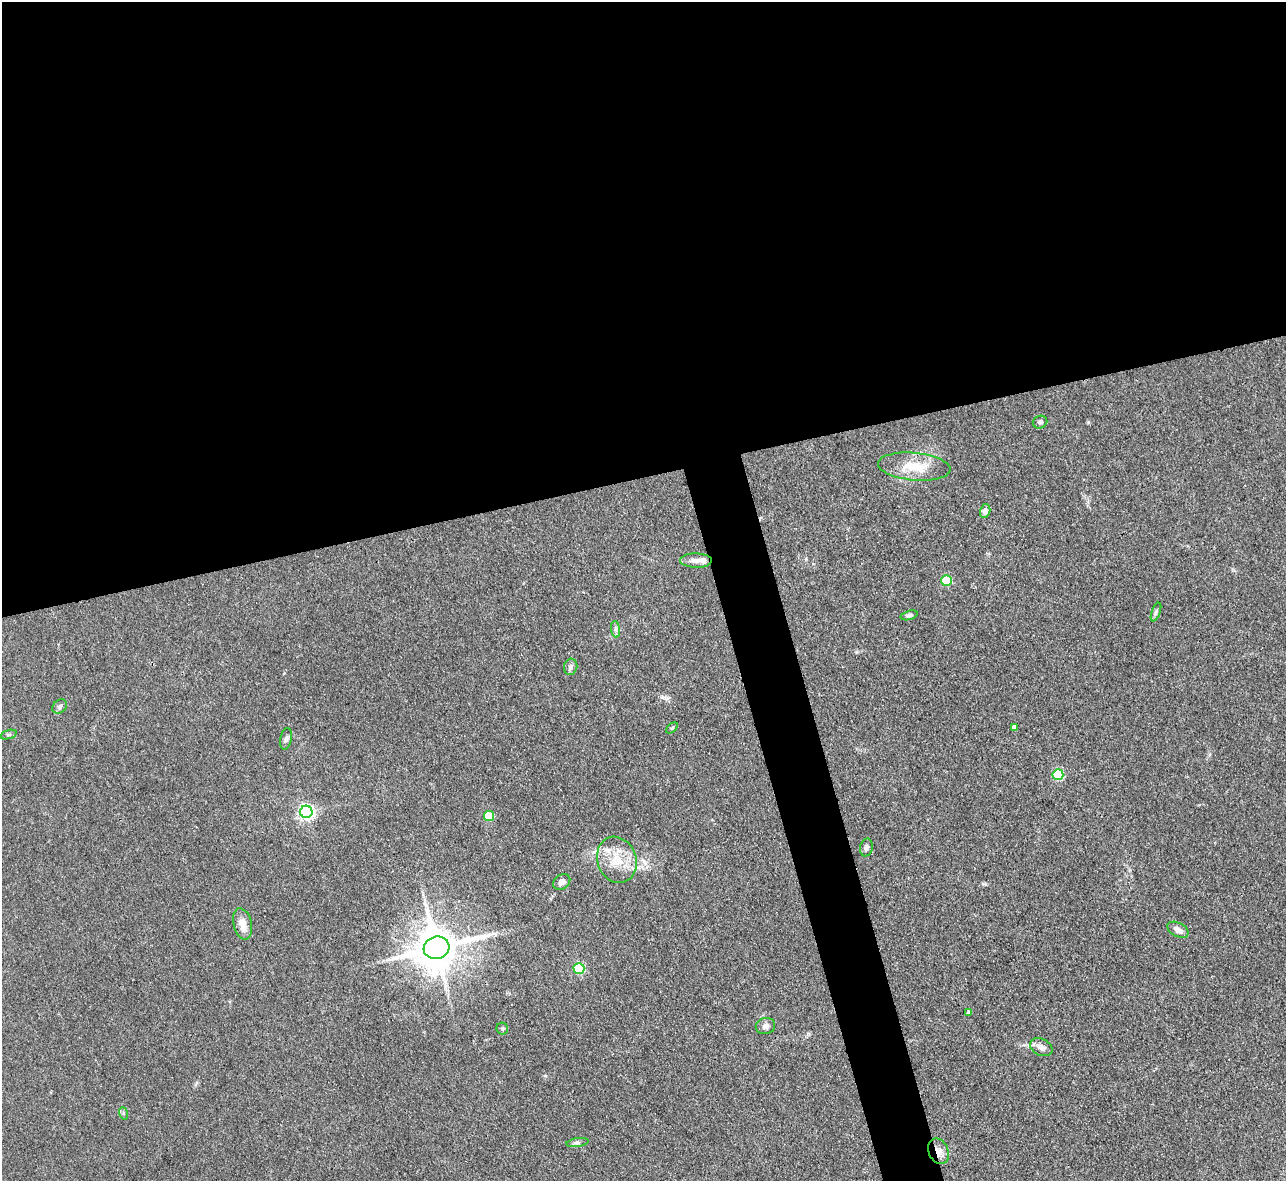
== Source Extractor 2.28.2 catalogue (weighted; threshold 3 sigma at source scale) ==
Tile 2 of 4 x 4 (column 2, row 1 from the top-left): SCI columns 1285-2568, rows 3799-4977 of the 5139 x 5115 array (HDU 1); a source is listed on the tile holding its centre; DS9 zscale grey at full resolution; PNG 1288 x 1183 px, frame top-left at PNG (2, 2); each listed source drawn as its Kron ellipse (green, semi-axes under 4 px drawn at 4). Shown black and unused: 43% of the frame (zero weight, under 3 of 4 exposures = <1% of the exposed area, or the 3 px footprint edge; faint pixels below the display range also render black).
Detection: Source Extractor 2.28.2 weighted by HDU 2 'WHT'; one run over the whole footprint, this tile lists its part. Background 0.059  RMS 0.0053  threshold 0.0241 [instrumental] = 3 sigma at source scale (4.5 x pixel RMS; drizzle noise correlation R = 1.50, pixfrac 1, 0.05/0.05 arcsec/px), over >= 5 px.
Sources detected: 32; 1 inside a brighter listed object's ellipse — not listed separately; the other 31 listed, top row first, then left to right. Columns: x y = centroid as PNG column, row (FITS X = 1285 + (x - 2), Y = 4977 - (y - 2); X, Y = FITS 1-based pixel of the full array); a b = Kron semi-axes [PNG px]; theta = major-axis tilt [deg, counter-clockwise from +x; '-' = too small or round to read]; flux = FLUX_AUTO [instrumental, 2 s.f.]
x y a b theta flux
1040 422 7 6 - 1.5
914 467 36 14 -5 15
985 511 7 5 75 2.7
696 560 16 7 -1 3.5
947 580 5 5 - 33
1156 612 10 4 69 1.2
909 615 9 4 17 1.4
616 629 8 4 -83 1.3
571 667 8 6 74 1.8
60 707 8 6 42 1.3
1014 727 4 4 - 1.4
672 728 6 4 44 0.76
8 735 8 3 19 0.87
286 739 11 5 79 1.5
1058 775 5 5 - 39
306 812 6 6 - 150
489 816 5 5 - 15
866 847 9 6 78 1.9
617 860 23 19 -70 15
562 882 9 7 37 2.7
243 924 16 9 -76 6.1
1178 930 11 7 -27 3.4
436 948 13 11 17 2100
579 968 5 5 - 47
969 1012 4 4 - 1.4
765 1026 10 8 12 2.4
502 1029 6 5 - 0.86
1041 1047 12 8 -26 3
123 1113 6 4 -71 0.83
577 1143 11 4 9 1.3
938 1151 13 10 -64 4.7
Overlapping masked pixels (flux is a lower limit): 2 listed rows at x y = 436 948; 938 1151
Unlisted compact peaks at least as high as the median listed source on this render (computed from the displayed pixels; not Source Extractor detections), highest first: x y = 1088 422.